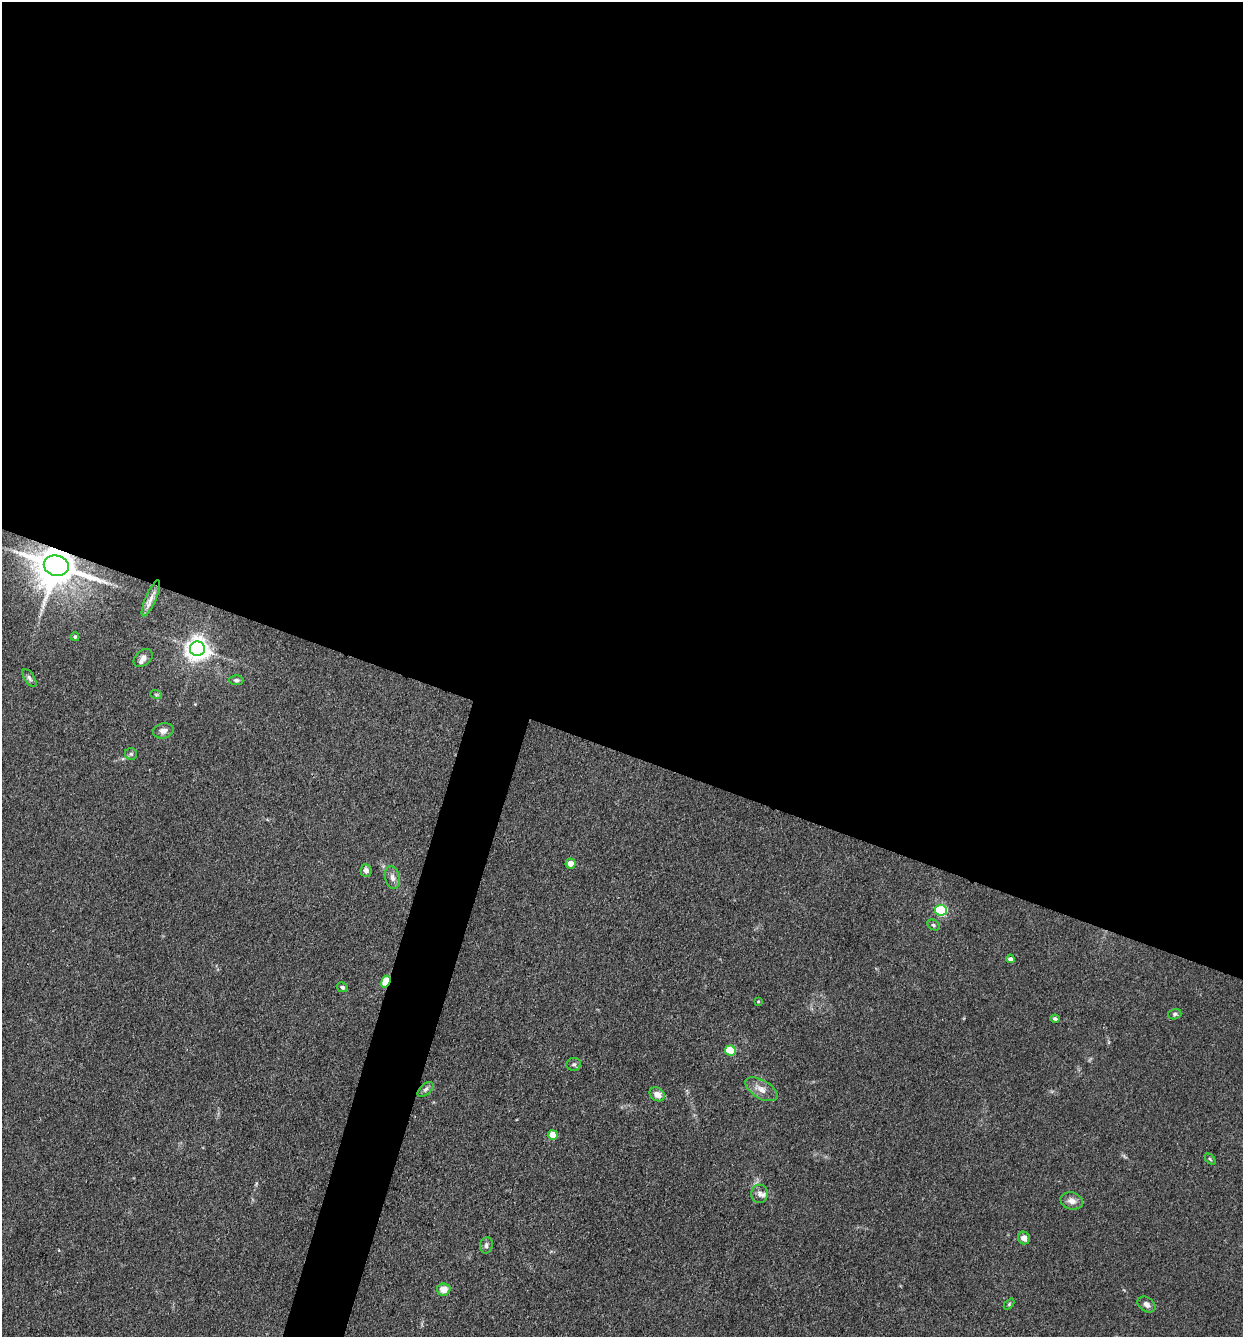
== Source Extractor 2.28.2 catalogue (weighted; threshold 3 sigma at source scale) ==
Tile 3 of 4 x 4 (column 3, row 1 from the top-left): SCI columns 2744-3984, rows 4008-5342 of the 5357 x 5342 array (HDU 1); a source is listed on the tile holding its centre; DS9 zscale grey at full resolution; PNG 1245 x 1339 px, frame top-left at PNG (2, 2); each listed source drawn as its Kron ellipse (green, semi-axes under 4 px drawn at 4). Shown black and unused: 59% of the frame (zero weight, under 3 of 4 exposures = <1% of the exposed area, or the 3 px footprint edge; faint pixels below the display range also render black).
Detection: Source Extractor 2.28.2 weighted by HDU 2 'WHT'; one run over the whole footprint, this tile lists its part. Background 0.132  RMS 0.0068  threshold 0.0305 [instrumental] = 3 sigma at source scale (4.5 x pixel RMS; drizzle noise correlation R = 1.50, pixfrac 1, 0.05/0.05 arcsec/px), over >= 5 px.
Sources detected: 37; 2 inside a brighter listed object's ellipse — not listed separately; the other 35 listed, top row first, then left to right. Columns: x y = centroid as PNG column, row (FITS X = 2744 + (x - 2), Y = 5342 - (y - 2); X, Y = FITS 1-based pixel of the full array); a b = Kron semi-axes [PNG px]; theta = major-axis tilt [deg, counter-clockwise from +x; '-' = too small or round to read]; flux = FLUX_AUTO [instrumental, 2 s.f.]
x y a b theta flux
56 566 12 10 -15 2600
151 598 19 5 67 4.5
75 637 4 4 - 1.1
197 649 7 7 - 580
143 658 11 7 39 3
29 678 10 5 -56 1.9
236 680 7 5 -2 1.8
156 694 6 4 -19 0.86
163 731 10 7 15 3.7
131 754 6 6 - 1.3
570 864 5 5 - 6.2
366 871 6 5 - 2.6
392 878 11 7 -77 3.6
941 910 6 5 - 70
933 925 7 5 -28 1.3
1010 959 4 4 - 2.5
386 981 6 4 69 35
342 987 6 4 -27 1.7
758 1002 3 3 - 0.68
1175 1014 7 5 17 1.4
1055 1019 4 4 - 1.6
730 1051 5 5 - 35
574 1064 7 6 - 1.6
425 1089 9 5 41 1.8
761 1089 18 9 -31 6.3
657 1094 8 6 -34 5.1
553 1135 5 5 - 12
1210 1159 6 4 -45 0.9
760 1194 9 8 - 3.1
1072 1201 11 8 -15 4.4
1024 1238 6 6 - 4.3
486 1245 8 6 78 2.2
444 1289 7 6 - 7.9
1009 1304 6 4 47 0.85
1147 1304 10 7 -35 2.9
Overlapping masked pixels (flux is a lower limit): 2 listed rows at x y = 56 566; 386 981